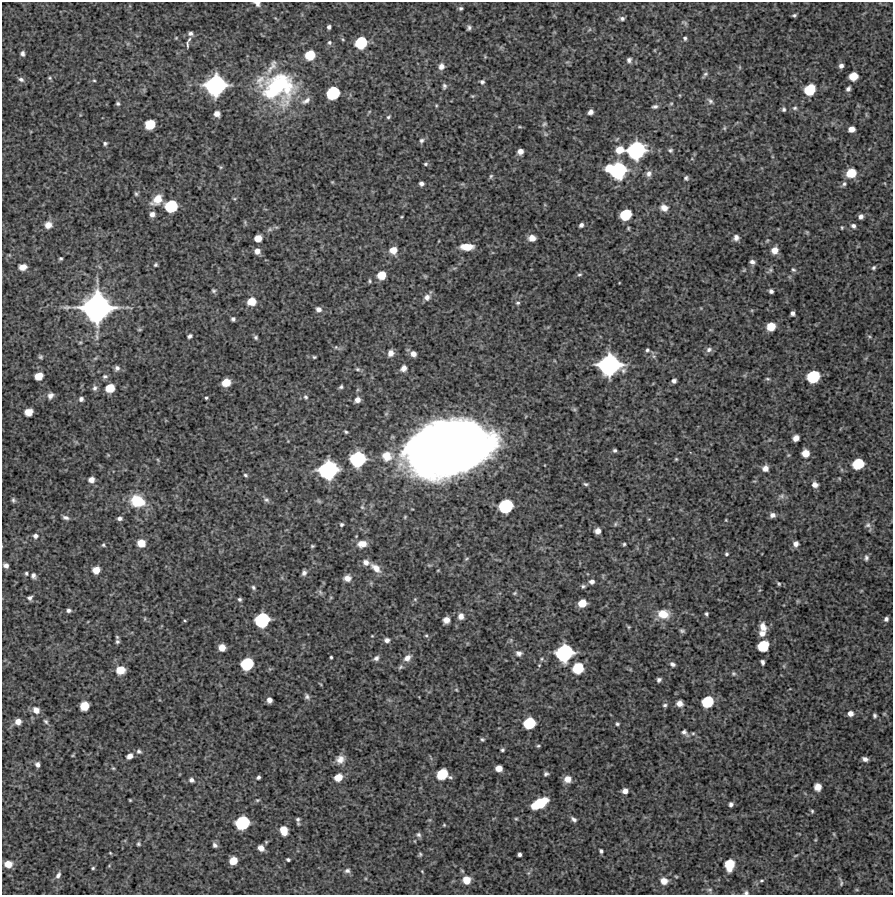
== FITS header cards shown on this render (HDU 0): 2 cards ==
NAXIS1  =                  891 /Length X axis
NAXIS2  =                  893 /Length Y axis

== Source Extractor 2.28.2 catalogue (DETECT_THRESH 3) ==
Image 891 x 893 px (HDU 0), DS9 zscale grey, 1 PNG px = 1 image px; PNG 895 x 897 px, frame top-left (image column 1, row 893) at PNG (2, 2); no overlay
Background 4440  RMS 200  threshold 605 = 3 sigma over >= 5 px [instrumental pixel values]
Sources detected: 310; all 310 listed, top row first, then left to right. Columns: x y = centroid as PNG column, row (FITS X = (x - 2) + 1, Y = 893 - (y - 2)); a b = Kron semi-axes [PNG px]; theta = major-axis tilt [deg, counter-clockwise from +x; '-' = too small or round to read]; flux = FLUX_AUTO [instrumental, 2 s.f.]
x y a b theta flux
257 4 8 6 -34 4.9e+04
461 8 5 5 - 2.6e+04
794 15 4 3 - 2.3e+04
622 18 7 6 - 3.5e+04
684 23 10 4 -32 2.5e+04
329 27 4 4 - 3.5e+04
469 28 6 5 - 3.2e+04
589 30 6 4 19 2.0e+04
190 34 7 5 -11 3.8e+04
176 38 4 4 - 1.3e+04
685 38 5 4 - 2.7e+04
189 39 7 4 61 2.4e+04
329 43 6 5 - 2.9e+04
361 43 9 8 - 6.1e+05
187 44 9 3 -85 2.3e+04
22 54 5 4 - 3.6e+04
310 55 8 7 - 3.5e+05
485 57 5 4 - 1.5e+04
629 60 7 6 - 4.1e+04
441 66 8 7 - 7.5e+04
841 66 5 5 - 4.8e+04
272 67 26 8 58 1.3e+05
740 67 6 4 -90 1.7e+04
705 74 9 5 54 3.1e+04
853 76 7 6 - 2.2e+05
50 78 5 5 - 2.0e+04
21 79 8 6 -24 3.9e+04
94 80 5 3 - 1.4e+04
260 81 23 13 89 2.1e+05
482 82 6 5 - 3.4e+04
215 85 14 13 - 2.2e+06
444 86 8 5 88 3.3e+04
279 87 40 35 13 1.6e+06
848 89 6 4 57 4.0e+04
810 90 8 7 - 4.9e+05
333 93 9 8 - 8.4e+05
472 96 6 5 - 1.6e+04
306 101 13 6 30 6.8e+04
710 101 9 6 -46 3.9e+04
671 103 5 3 - 1.5e+04
118 104 5 5 - 2.6e+04
436 105 5 4 - 1.4e+04
655 106 7 4 11 3.5e+04
795 108 7 6 - 3.1e+04
784 109 6 5 - 2.6e+04
590 112 5 4 - 5.1e+04
217 114 6 5 - 7.3e+04
388 117 6 4 34 2.2e+04
150 124 8 7 - 3.7e+05
544 124 7 5 33 2.5e+04
520 127 6 3 -1 1.6e+04
724 128 5 5 - 1.9e+04
851 129 6 5 - 9.1e+04
421 141 7 6 - 3.4e+04
105 143 4 4 - 2.5e+04
620 150 8 7 - 1.8e+05
636 150 13 11 31 1.7e+06
670 150 6 5 - 2.6e+04
520 151 5 5 - 8.2e+04
425 164 5 4 - 2.2e+04
221 167 5 5 - 1.7e+04
609 168 6 5 - 2.0e+05
618 170 13 12 - 1.4e+06
851 173 8 7 - 3.1e+05
649 174 9 8 - 6.0e+04
491 176 7 4 70 2.2e+04
686 178 6 6 - 2.9e+04
332 182 5 4 - 1.2e+04
421 183 4 4 - 4.4e+04
844 184 7 5 53 3.0e+04
136 194 6 5 - 2.4e+04
157 200 14 9 44 1.9e+05
171 206 9 8 - 6.6e+05
664 208 9 8 - 9.6e+04
152 214 6 6 - 6.0e+04
626 215 8 7 - 5.2e+05
401 217 3 2 - 1.1e+04
861 217 5 4 - 4.6e+04
245 222 8 3 -85 1.7e+04
48 225 9 8 - 9.9e+04
581 225 5 4 - 4.0e+04
853 226 6 5 - 3.9e+04
276 227 6 4 -17 1.8e+04
628 228 4 3 - 1.6e+04
842 228 3 3 - 1.4e+04
807 232 5 4 - 1.5e+04
258 238 6 6 - 1.6e+05
532 238 7 6 - 1.2e+05
736 238 7 7 - 5.5e+04
767 241 5 3 - 1.4e+04
467 247 12 6 -1 2.1e+05
393 250 8 7 - 1.5e+05
775 250 7 6 - 1.3e+05
257 251 6 6 - 8.5e+04
61 258 4 4 - 2.0e+04
752 262 6 4 -21 4.6e+04
155 265 4 4 - 2.2e+04
23 267 7 5 14 9.9e+04
873 268 6 4 45 2.4e+04
744 270 5 4 - 1.6e+04
771 270 6 5 - 2.4e+04
793 270 7 5 -37 2.6e+04
579 274 6 4 15 2.3e+04
382 275 7 7 - 2.3e+05
370 281 5 4 - 1.9e+04
213 290 6 5 - 2.4e+04
771 291 4 4 - 3.9e+04
427 297 9 8 - 7.4e+04
251 301 7 7 - 2.2e+05
518 303 5 5 - 2.4e+04
66 307 12 6 3 4.7e+04
97 308 21 20 - 4.2e+06
318 309 7 6 - 5.9e+04
792 313 4 4 - 4.2e+04
233 319 4 4 - 3.1e+04
771 326 7 6 - 2.3e+05
190 336 5 4 - 3.1e+04
869 336 5 3 - 1.6e+04
256 337 5 5 - 2.8e+04
336 347 6 5 - 2.3e+04
647 350 5 4 - 2.3e+04
709 350 9 7 21 4.3e+04
391 353 7 6 - 7.6e+04
413 354 6 6 - 7.8e+04
653 356 6 4 -71 2.5e+04
40 357 6 5 - 2.3e+04
314 357 4 3 - 1.7e+04
609 365 15 13 12 2.4e+06
117 368 7 6 - 4.3e+04
403 368 8 6 51 6.7e+04
358 369 7 5 -2 2.5e+04
38 376 7 6 - 2.0e+05
105 376 7 5 9 3.2e+04
813 377 9 8 - 7.0e+05
767 379 6 5 - 2.0e+04
674 381 4 4 - 4.0e+04
226 382 7 6 - 2.1e+05
341 387 5 4 - 2.5e+04
95 388 8 7 - 4.2e+04
110 388 7 6 - 2.7e+05
50 396 8 6 59 6.2e+04
306 397 7 6 - 2.9e+04
206 398 3 3 - 1.9e+04
81 399 6 5 - 3.9e+04
357 400 6 5 - 7.5e+04
29 412 7 6 - 1.8e+05
346 432 4 3 - 1.9e+04
796 438 6 5 - 9.1e+04
447 448 63 39 11 2.4e+07
615 450 4 3 - 2.6e+04
805 453 6 6 - 1.6e+05
108 455 4 4 - 1.3e+04
387 456 13 12 - 2.1e+05
358 459 11 10 - 1.2e+06
676 459 4 4 - 1.4e+04
158 460 6 3 -71 1.5e+04
858 464 8 7 - 4.6e+05
765 468 7 7 - 8.0e+04
328 470 13 12 - 1.9e+06
245 475 6 4 -33 2.3e+04
91 480 7 6 - 7.3e+04
586 484 6 4 -11 2.3e+04
815 485 6 6 - 6.6e+04
782 496 8 7 - 4.5e+04
13 500 6 5 - 2.8e+04
266 500 8 7 - 3.5e+04
137 501 15 11 -20 4.8e+05
506 506 10 9 - 9.6e+05
362 507 6 4 -44 2.1e+04
772 515 6 5 - 6.1e+04
66 518 8 4 -13 4.1e+04
119 518 6 5 - 3.9e+04
726 520 3 3 - 1.1e+04
341 524 6 5 - 2.5e+04
615 524 6 5 - 2.2e+04
868 525 9 7 2 4.2e+04
597 531 5 5 - 8.5e+04
35 536 7 6 - 4.8e+04
141 543 7 6 - 1.9e+05
362 544 12 8 6 1.3e+05
624 544 4 3 - 1.8e+04
796 544 7 6 - 5.7e+04
103 545 5 4 - 1.9e+04
312 546 4 3 - 1.7e+04
726 554 5 4 - 2.3e+04
866 558 7 5 85 3.4e+04
466 559 7 4 31 1.7e+04
366 562 9 7 -24 7.5e+04
6 565 6 5 - 4.7e+04
376 568 15 8 -41 1.3e+05
96 570 6 6 - 1.5e+05
438 570 4 2 - 1.0e+04
26 573 4 4 - 2.1e+04
304 573 6 5 - 4.4e+04
33 576 6 5 - 4.4e+04
347 578 8 7 - 9.2e+04
592 582 6 5 - 4.8e+04
779 584 5 4 - 1.8e+04
583 586 6 5 - 2.4e+04
253 587 6 5 - 2.7e+04
320 592 9 4 -55 2.8e+04
514 593 6 4 21 1.8e+04
30 598 7 6 - 3.5e+04
240 599 5 4 - 2.6e+04
415 599 5 5 - 1.7e+04
797 601 6 4 90 1.3e+04
582 603 6 6 - 2.0e+05
68 610 6 5 - 3.4e+04
663 614 14 10 -8 2.2e+05
706 614 4 3 - 2.2e+04
461 616 8 7 - 7.5e+04
886 619 4 4 - 3.6e+04
262 620 10 9 - 1.1e+06
446 620 6 5 - 1.0e+05
185 621 4 3 - 1.4e+04
629 627 5 4 - 1.5e+04
763 627 11 8 -63 1.0e+05
682 631 5 4 - 2.6e+04
762 633 8 8 - 8.5e+04
426 635 5 4 - 1.8e+04
372 636 3 3 - 1.1e+04
117 637 5 4 - 1.6e+04
387 640 7 5 1 5.1e+04
117 642 4 4 - 2.7e+04
763 646 8 7 - 4.8e+05
222 648 6 6 - 1.4e+05
519 653 8 7 - 5.0e+04
564 653 12 11 - 1.5e+06
331 657 3 3 - 1.8e+04
376 658 7 6 - 4.6e+04
407 658 10 7 39 9.1e+04
762 662 5 4 - 3.4e+04
247 664 9 8 - 7.0e+05
672 664 6 4 -29 3.6e+04
401 667 8 6 41 3.0e+04
578 668 8 8 - 4.6e+05
121 670 7 7 - 2.4e+05
734 674 6 6 - 2.4e+04
659 680 4 4 - 3.3e+04
456 690 6 4 -30 1.5e+04
307 697 7 6 - 3.6e+04
269 700 5 5 - 7.1e+04
707 702 8 8 - 5.4e+05
679 703 6 6 - 8.1e+04
665 705 5 5 - 2.5e+04
84 706 7 6 - 2.6e+05
36 710 9 8 - 9.8e+04
850 713 5 5 - 7.4e+04
875 716 5 3 - 2.6e+04
46 721 7 5 -49 2.9e+04
18 722 6 6 - 9.8e+04
529 723 9 8 - 5.7e+05
617 724 4 3 - 2.2e+04
684 732 14 8 -42 6.4e+04
482 739 5 4 - 2.0e+04
538 746 5 3 - 1.8e+04
502 750 4 4 - 2.3e+04
139 751 6 5 - 3.1e+04
73 755 5 3 - 1.3e+04
129 756 6 5 - 6.7e+04
340 759 11 10 - 1.1e+05
865 759 5 4 - 4.9e+04
37 764 6 5 - 5.0e+04
113 768 5 4 - 1.5e+04
499 768 6 5 - 1.2e+05
442 774 9 8 - 4.8e+05
546 774 5 4 - 2.9e+04
258 777 4 3 - 2.7e+04
338 777 7 6 - 1.8e+05
567 779 7 7 - 1.2e+05
191 780 6 5 - 4.3e+04
818 787 6 6 - 1.1e+05
625 791 5 5 - 7.5e+04
130 800 3 2 - 1.2e+04
257 800 6 4 18 1.8e+04
540 803 14 7 28 5.8e+05
731 804 5 4 - 3.9e+04
812 811 5 4 - 1.9e+04
298 819 7 6 - 3.2e+04
516 819 5 4 - 1.5e+04
574 819 6 4 -38 3.7e+04
242 823 10 9 - 9.0e+05
444 825 4 3 - 1.3e+04
284 831 8 6 -73 1.8e+05
834 834 5 3 - 1.4e+04
418 835 7 6 - 3.4e+04
815 840 6 3 71 1.3e+04
138 844 4 4 - 2.1e+04
215 845 6 5 - 4.2e+04
261 848 7 6 - 8.0e+04
601 851 4 3 - 2.8e+04
110 853 4 3 - 1.2e+04
420 854 5 4 - 2.0e+04
519 854 4 4 - 3.3e+04
796 855 7 3 19 1.5e+04
288 860 4 3 - 2.2e+04
233 861 6 6 - 1.9e+05
8 864 7 7 - 1.6e+05
729 865 9 7 86 3.9e+05
93 868 4 3 - 1.6e+04
347 871 8 6 12 4.3e+04
422 871 5 3 - 1.2e+04
528 873 6 4 70 2.3e+04
58 875 9 6 61 4.7e+04
466 880 7 7 - 1.8e+05
664 881 8 7 - 1.1e+05
761 881 7 4 6 2.2e+04
841 883 7 4 82 2.3e+04
710 890 7 5 0 2.9e+04
746 893 6 5 - 2.8e+04
At the frame edge (FLAGS 8, measured only in part): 2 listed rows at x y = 257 4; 746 893